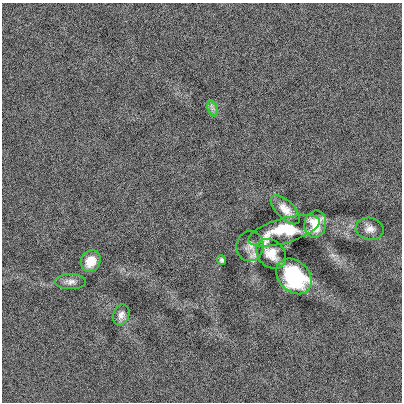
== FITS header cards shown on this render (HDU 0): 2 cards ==
NAXIS1  =                  400
NAXIS2  =                  400

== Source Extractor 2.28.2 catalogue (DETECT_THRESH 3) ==
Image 400 x 400 px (HDU 0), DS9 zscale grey, 1 PNG px = 1 image px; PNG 404 x 404 px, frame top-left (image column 1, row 400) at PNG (2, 3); each listed source drawn as its Kron ellipse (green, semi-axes under 4 px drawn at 4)
Background 5.03e-04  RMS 0.098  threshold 0.294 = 3 sigma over >= 5 px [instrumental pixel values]
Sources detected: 12; all 12 listed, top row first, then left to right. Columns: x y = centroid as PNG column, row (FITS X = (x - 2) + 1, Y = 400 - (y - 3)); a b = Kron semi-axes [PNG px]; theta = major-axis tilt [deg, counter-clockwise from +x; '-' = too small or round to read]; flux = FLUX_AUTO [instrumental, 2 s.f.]
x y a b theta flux
213 108 8 4 -72 21
285 210 19 8 -45 72
315 224 14 10 77 130
370 229 14 11 -12 47
284 231 37 12 16 330
250 246 15 13 80 57
271 254 16 13 -45 81
222 260 4 3 - 13
91 261 11 9 60 110
294 276 20 15 -45 540
70 282 15 7 0 37
121 315 10 7 70 36